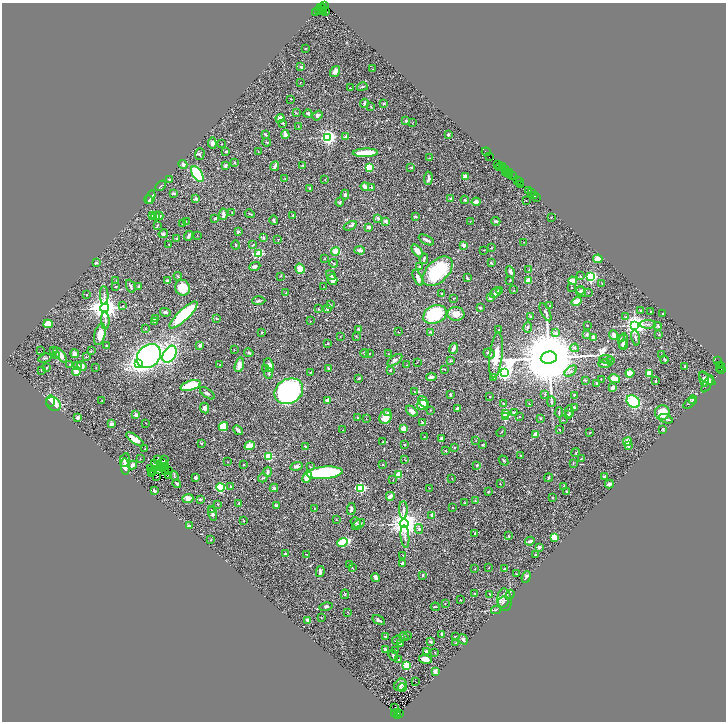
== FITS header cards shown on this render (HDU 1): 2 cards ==
NAXIS1  =                 1448
NAXIS2  =                 1439

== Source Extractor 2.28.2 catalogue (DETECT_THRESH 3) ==
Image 1448 x 1439 px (HDU 1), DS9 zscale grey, zoomed out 1/2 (1 PNG px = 2 x 2 image px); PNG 728 x 724 px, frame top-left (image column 1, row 1438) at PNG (2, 3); each listed source drawn as its Kron ellipse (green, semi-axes under 4 px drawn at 4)
Background 0.717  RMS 0.02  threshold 0.061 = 3 sigma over >= 5 px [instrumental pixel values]
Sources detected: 578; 76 cannot appear on this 1/2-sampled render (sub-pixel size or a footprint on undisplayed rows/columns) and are neither listed nor drawn; of the other 502, the 500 brightest by FLUX_AUTO listed and drawn (2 fainter detections omitted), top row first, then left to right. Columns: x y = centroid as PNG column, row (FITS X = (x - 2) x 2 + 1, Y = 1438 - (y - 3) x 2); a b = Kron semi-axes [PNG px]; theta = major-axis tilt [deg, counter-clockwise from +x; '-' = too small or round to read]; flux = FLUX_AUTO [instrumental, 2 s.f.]
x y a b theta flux
324 5 2 1 - 110
323 7 2 1 - 100
320 8 2 1 - 28
323 9 3 2 - 380
319 10 3 2 - 100
321 10 2 1 - 70
324 11 3 2 - 72
315 12 3 1 - 26
326 12 3 1 - 81
305 48 2 2 - 1.5
301 67 4 3 - 7.9
373 69 2 1 - 0.99
335 71 6 4 55 15
300 83 2 2 - 1.8
362 87 5 3 - 4.3
350 88 3 1 - 2.2
291 99 2 2 - 1.4
364 103 4 3 - 8.5
384 103 3 2 - 6
371 106 3 2 - 2
296 113 3 2 - 2.6
308 114 4 3 - 5.4
317 116 5 4 - 9.9
280 118 4 3 - 28
406 121 3 2 - 6.6
413 122 2 2 - 1.5
283 123 4 3 - 4.9
298 126 2 1 - 1.3
265 134 4 2 - 4.4
285 134 4 3 - 22
448 135 2 2 - 18
346 136 4 3 - 5
328 137 3 3 - 1300
267 142 4 2 - 2.6
212 143 5 4 - 19
221 144 2 2 - 1.7
226 151 3 2 - 4.8
258 151 3 1 - 1.8
486 152 4 2 - 78
365 153 13 3 2 97
200 154 5 5 - 7.4
490 157 4 2 - 96
430 158 4 2 - 4
235 163 2 2 - 5.5
498 164 3 2 - 85
183 165 4 4 - 7.1
303 165 3 2 - 3.9
225 166 3 2 - 9.1
275 166 5 2 - 14
500 166 4 2 - 170
502 166 3 2 - 39
369 167 3 2 - 160
411 167 3 2 - 2.6
506 169 3 1 - 67
506 173 3 2 - 100
510 173 3 1 - 25
197 174 9 4 -58 290
507 174 2 2 - 24
510 175 3 1 - 24
465 176 2 2 - 56
512 176 3 1 - 30
285 178 2 2 - 1.3
428 178 7 3 85 15
169 179 3 2 - 1.6
325 180 2 2 - 1.6
517 181 4 1 - 81
520 182 2 1 - 39
521 184 3 1 - 26
161 186 6 2 45 4.2
365 186 4 3 - 21
371 187 4 3 - 4.8
310 188 3 2 - 5.8
529 190 2 2 - 63
531 192 2 2 - 23
173 194 4 2 - 7.8
345 195 5 4 - 5.9
534 196 2 1 - 74
151 197 7 4 76 18
536 197 2 1 - 18
451 198 3 3 - 3.1
196 199 2 2 - 20
149 200 4 3 - 8.3
465 200 4 3 - 4.2
526 201 2 1 - 1.4
340 202 5 3 - 5.1
476 202 4 3 - 20
232 213 3 1 - 1.4
223 214 6 3 87 14
250 214 5 2 - 3.3
153 215 3 3 - 26
293 215 2 2 - 3.9
156 216 4 3 - 15
159 216 4 4 - 10
415 217 3 3 - 4.5
551 217 2 1 - 1.9
215 218 3 3 - 3.3
378 218 3 3 - 7.1
274 220 5 3 - 6.4
386 221 4 3 - 12
470 221 2 2 - 1
496 221 4 3 - 5.2
186 222 2 2 - 1.8
182 223 2 2 - 1.7
157 226 3 2 - 4.2
350 226 7 4 25 8.4
368 227 3 3 - 10
238 232 3 3 - 6.4
163 234 5 4 - 7.5
197 235 2 1 - 1
188 236 5 3 - 7
177 238 2 2 - 14
263 238 4 3 - 5.3
278 240 3 2 - 2
426 240 8 3 -28 10
524 242 2 2 - 3.4
169 245 2 1 - 2.3
236 245 4 2 - 2.9
253 245 3 2 - 2.2
463 245 2 2 - 40
491 248 3 2 - 1.9
360 250 5 4 - 13
484 250 2 1 - 1.7
336 251 4 3 - 35
417 251 7 4 -50 25
259 254 3 3 - 210
325 259 2 2 - 1.9
424 259 5 3 - 6.3
598 259 5 4 - 37
96 262 3 2 - 4.1
334 263 4 2 - 3.1
491 263 4 2 - 3.9
255 266 6 3 24 11
419 267 3 2 - 4.2
300 269 5 4 - 38
529 270 3 2 - 1.7
438 271 18 11 44 260
510 272 6 3 -62 8
331 275 5 3 - 8.4
178 276 4 2 - 3.4
281 276 3 3 - 2.8
580 276 3 2 - 2.8
590 277 3 3 - 730
418 278 8 3 -64 14
467 278 4 2 - 3.8
332 280 6 4 -54 19
510 280 3 2 - 2.6
529 280 2 2 - 100
116 281 3 2 - 1.6
167 281 3 3 - 8.8
573 281 4 4 - 40
602 283 2 1 - 2.3
131 286 7 2 -66 6.5
139 286 4 3 - 5
115 287 2 2 - 4.3
324 287 2 2 - 1.9
182 288 8 7 - 62
571 288 2 1 - 2.2
514 290 3 2 - 1.5
580 290 4 3 - 5.4
500 291 4 3 - 13
581 292 5 4 - 8.5
588 292 2 1 - 1.9
286 293 3 2 - 1.9
495 293 6 3 40 17
441 294 3 2 - 3.4
87 295 2 2 - 1.4
104 296 9 3 -88 7.5
453 298 2 2 - 1.8
490 298 3 3 - 16
259 301 6 3 1 6.6
577 301 5 4 - 34
330 305 3 3 - 2.6
123 306 2 2 - 1.5
550 306 2 1 - 2
105 308 4 4 - 4800
327 308 4 3 - 5.3
480 308 2 2 - 6.6
318 309 3 2 - 2.8
641 310 3 2 - 3.2
165 312 5 3 - 6.7
545 312 10 3 -63 6
651 312 3 2 - 2.2
663 313 2 2 - 2.6
435 314 12 9 23 270
456 314 8 7 - 31
183 315 18 5 44 260
530 316 3 2 - 3
626 317 3 2 - 3.5
155 319 3 2 - 6.9
216 319 3 2 - 2.6
105 321 8 3 -89 8.9
310 321 2 2 - 2.4
154 322 3 2 - 1.8
48 324 5 4 - 50
648 324 8 2 0 4.5
587 325 3 2 - 1.7
635 325 4 3 - 3100
658 326 4 3 - 4.6
528 327 5 3 - 6.4
145 329 3 2 - 2.1
358 329 3 2 - 4.4
499 330 2 2 - 2.3
262 332 3 2 - 3.1
398 332 2 2 - 4
431 332 3 2 - 2.7
556 333 4 3 - 8
100 334 11 5 77 42
659 334 3 2 - 1.7
587 335 3 3 - 4.8
614 335 5 3 - 18
356 336 2 2 - 2.8
340 337 2 1 - 0.96
593 338 4 2 - 18
636 338 8 2 -82 4.4
621 339 4 3 - 4.5
623 341 8 4 82 9.3
328 344 2 2 - 5
200 345 3 3 - 11
623 345 5 3 - 6
106 346 2 2 - 3.9
453 348 5 2 - 13
575 348 4 3 - 4.6
234 350 2 2 - 1.5
41 351 2 1 - 32
53 351 3 3 - 2.8
91 351 3 2 - 2.4
249 353 5 3 - 4.3
364 353 4 3 - 3.4
489 353 6 4 -24 11
75 354 4 3 - 16
170 354 9 6 61 600
369 354 2 1 - 1.6
388 354 2 1 - 1.5
661 354 2 1 - 1.6
60 355 9 3 -51 34
496 355 23 6 83 70
56 356 3 2 - 2.2
149 356 13 10 46 920
86 357 3 2 - 2.1
45 358 7 3 16 4.7
549 358 8 6 6 68000
606 359 6 3 -2 6.6
664 359 4 2 - 4.5
395 360 8 4 37 11
610 360 2 2 - 1.3
450 361 3 2 - 2.8
718 361 4 2 - 98
417 362 2 1 - 0.99
139 364 4 3 - 1800
605 364 7 3 1 8.1
70 365 4 2 - 2.8
77 365 4 3 - 8.6
220 365 2 1 - 1.7
239 365 7 4 75 25
269 365 7 4 -65 18
406 365 2 2 - 0.93
720 365 3 1 - 120
82 366 5 4 - 14
685 366 2 2 - 2.7
721 367 5 3 - 820
47 368 4 2 - 2.4
96 368 2 1 - 1.5
328 368 2 2 - 2.7
266 369 4 2 - 3.1
445 369 2 2 - 1.5
721 369 4 2 - 170
41 370 3 1 - 1.5
390 370 3 3 - 3.5
571 371 7 3 41 7.2
76 372 4 4 - 27
311 372 2 2 - 1.4
504 372 4 4 - 1300
630 373 4 4 - 40
649 373 3 3 - 50
269 374 5 3 - 6.9
431 377 5 3 - 14
493 377 3 3 - 3.2
359 378 3 2 - 4.6
601 379 3 2 - 1.4
614 379 6 4 -14 58
704 379 7 5 -77 13
707 379 9 4 -35 20
585 380 3 2 - 2.3
656 381 4 2 - 3.2
597 383 2 2 - 3.7
707 384 9 4 60 9.1
190 386 10 5 18 130
613 387 3 3 - 15
289 391 15 12 30 930
414 392 2 2 - 1.2
207 393 8 3 -36 7.3
450 394 3 3 - 4.1
545 394 3 3 - 2.8
574 395 2 2 - 3.2
490 397 3 2 - 2.2
102 400 2 2 - 3.2
328 400 2 2 - 50
693 400 4 3 - 4.8
50 401 5 3 - 32
551 401 5 2 - 4
633 401 7 5 -41 420
424 402 7 4 -52 30
504 403 2 2 - 2.2
690 403 7 2 37 3.4
54 404 8 6 -42 53
529 404 3 2 - 1.4
422 405 5 5 - 54
205 408 5 4 - 10
457 408 3 3 - 7.2
574 408 3 2 - 4.6
430 410 2 1 - 1.1
412 411 6 4 -40 13
387 412 3 3 - 3.4
514 412 4 3 - 3.7
559 412 5 2 - 3.5
569 412 6 3 -86 5.8
506 413 2 2 - 36
662 413 7 7 - 70
569 414 3 3 - 3.3
135 415 2 2 - 43
505 416 3 2 - 200
520 416 2 2 - 2.4
385 417 7 6 - 37
78 418 3 3 - 9.5
358 418 3 2 - 2.6
540 418 3 2 - 2.5
366 419 3 1 - 1.5
666 419 7 2 -19 8.3
563 420 2 1 - 1.5
146 423 2 1 - 1
422 423 4 2 - 5.5
111 424 4 3 - 9
223 426 5 4 - 45
403 429 2 2 - 76
663 429 3 2 - 3.3
238 430 5 2 - 10
343 430 2 2 - 1.5
560 430 3 3 - 2.8
501 432 5 2 - 2.3
590 432 2 2 - 1.5
536 434 3 2 - 26
424 436 2 2 - 1.2
135 439 10 3 -35 48
441 439 4 2 - 9.5
476 441 2 2 - 1.2
627 441 4 4 - 31
383 442 2 2 - 2
201 443 3 2 - 3.1
404 444 3 2 - 3.1
482 445 3 2 - 2.4
250 446 5 4 - 76
305 446 2 2 - 3
628 446 2 2 - 7.9
454 448 2 2 - 1.9
145 449 2 2 - 3.3
446 450 2 2 - 4.8
576 453 4 2 - 2.7
521 455 2 2 - 2
269 456 3 3 - 230
140 459 2 1 - 1.2
164 459 2 1 - 1.2
581 459 2 1 - 1.4
125 460 7 5 77 12
158 460 3 2 - 2.5
405 460 3 2 - 1.1
504 460 5 2 - 4.2
162 462 2 1 - 1.6
228 462 2 1 - 1.1
573 463 3 2 - 2.1
155 464 3 1 - 5.2
132 465 4 3 - 12
244 465 2 1 - 1.5
382 465 2 2 - 4.1
477 465 2 2 - 7.2
165 466 3 1 - 2.3
296 466 6 3 13 7.9
125 467 8 4 -84 21
161 467 2 1 - 0.74
163 467 2 1 - 0.67
310 467 3 2 - 2.1
151 468 2 1 - 1.8
163 468 2 1 - 0.64
169 470 2 1 - 1.4
165 471 2 1 - 1.6
152 472 2 2 - 1.2
153 472 2 1 - 1.1
268 472 5 3 - 9.7
151 473 2 1 - 1.5
325 473 18 6 5 390
399 474 2 2 - 110
168 475 2 1 - 3.2
174 476 4 2 - 3.4
605 476 3 2 - 11
156 477 2 1 - 0.86
307 477 6 3 65 42
195 478 4 3 - 7
263 478 5 2 - 2.4
452 478 3 1 - 1.2
548 478 4 2 - 3.6
393 480 2 1 - 0.97
177 484 4 2 - 4.8
500 484 2 2 - 2.2
609 484 4 3 - 8.3
230 486 3 2 - 2.4
564 486 3 2 - 2.8
220 487 4 3 - 370
274 488 4 3 - 6.2
361 488 3 3 - 420
429 488 2 1 - 1.4
154 490 4 2 - 9.3
488 491 3 2 - 2.6
567 491 4 3 - 3.1
390 496 4 2 - 23
188 498 5 4 - 25
552 498 2 2 - 4.3
200 499 2 2 - 10
475 501 2 2 - 4.9
239 503 2 2 - 3.6
465 503 3 2 - 2.4
217 504 2 2 - 1.4
276 506 4 3 - 7.9
314 508 2 2 - 2.1
453 508 2 2 - 2.3
351 509 6 3 80 10
211 510 2 2 - 2.8
403 510 9 3 90 9.2
213 514 7 3 -76 8.6
432 516 4 3 - 8.1
336 520 2 2 - 1.2
244 521 2 1 - 3.2
356 522 5 4 - 8.1
358 524 7 4 37 9.8
404 524 4 4 - 5600
190 526 4 3 - 4.6
419 529 5 4 - 7.7
475 533 4 2 - 2.8
509 536 3 2 - 3.2
405 537 11 3 -85 11
554 537 4 3 - 38
211 540 2 2 - 2
530 541 4 3 - 12
343 542 5 3 - 290
539 547 3 2 - 11
285 553 2 2 - 3.8
306 554 2 1 - 1.9
403 555 2 1 - 2
536 555 3 2 - 2.9
402 563 2 2 - 27
350 565 3 2 - 3.3
352 568 3 2 - 2.7
489 568 3 2 - 1.6
475 569 3 2 - 1.5
504 569 2 1 - 2.1
320 571 5 3 - 19
516 574 3 2 - 2
423 575 3 2 - 3.1
526 577 6 4 68 9.6
375 578 4 3 - 13
345 594 5 3 - 3.3
475 594 2 1 - 1.5
510 594 4 3 - 4.9
490 595 3 2 - 2.4
460 600 2 2 - 2.2
505 600 11 7 -83 19
503 602 5 5 - 9.2
445 603 2 1 - 1.6
326 607 7 3 14 6
435 607 4 2 - 4.3
496 610 5 3 - 4.4
348 612 2 2 - 1.3
321 617 2 2 - 1.5
379 620 7 3 -32 8.2
308 621 4 2 - 17
407 635 3 2 - 3.7
442 635 4 2 - 6.4
385 636 3 3 - 3.6
455 636 3 1 - 1.6
403 637 5 3 - 4.4
463 639 5 3 - 7.1
397 640 5 2 - 4.9
431 641 3 2 - 9.8
456 643 3 2 - 2.1
400 644 3 2 - 6.3
385 649 3 2 - 8
395 651 4 2 - 2.2
426 651 3 2 - 9.9
435 653 2 1 - 1.4
393 655 5 2 - 7.2
398 659 2 2 - 2.8
426 659 6 4 -15 26
406 665 3 2 - 160
435 671 3 2 - 23
415 681 2 1 - 1.2
400 685 7 5 47 11
402 687 4 3 - 3.7
395 707 2 1 - 5.4
395 713 2 1 - 45
397 713 2 2 - 68
399 713 2 1 - 61
397 715 3 1 - 280
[2 fainter detections neither listed nor drawn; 76 sub-pixel or undisplayed-footprint detections neither listed nor drawn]